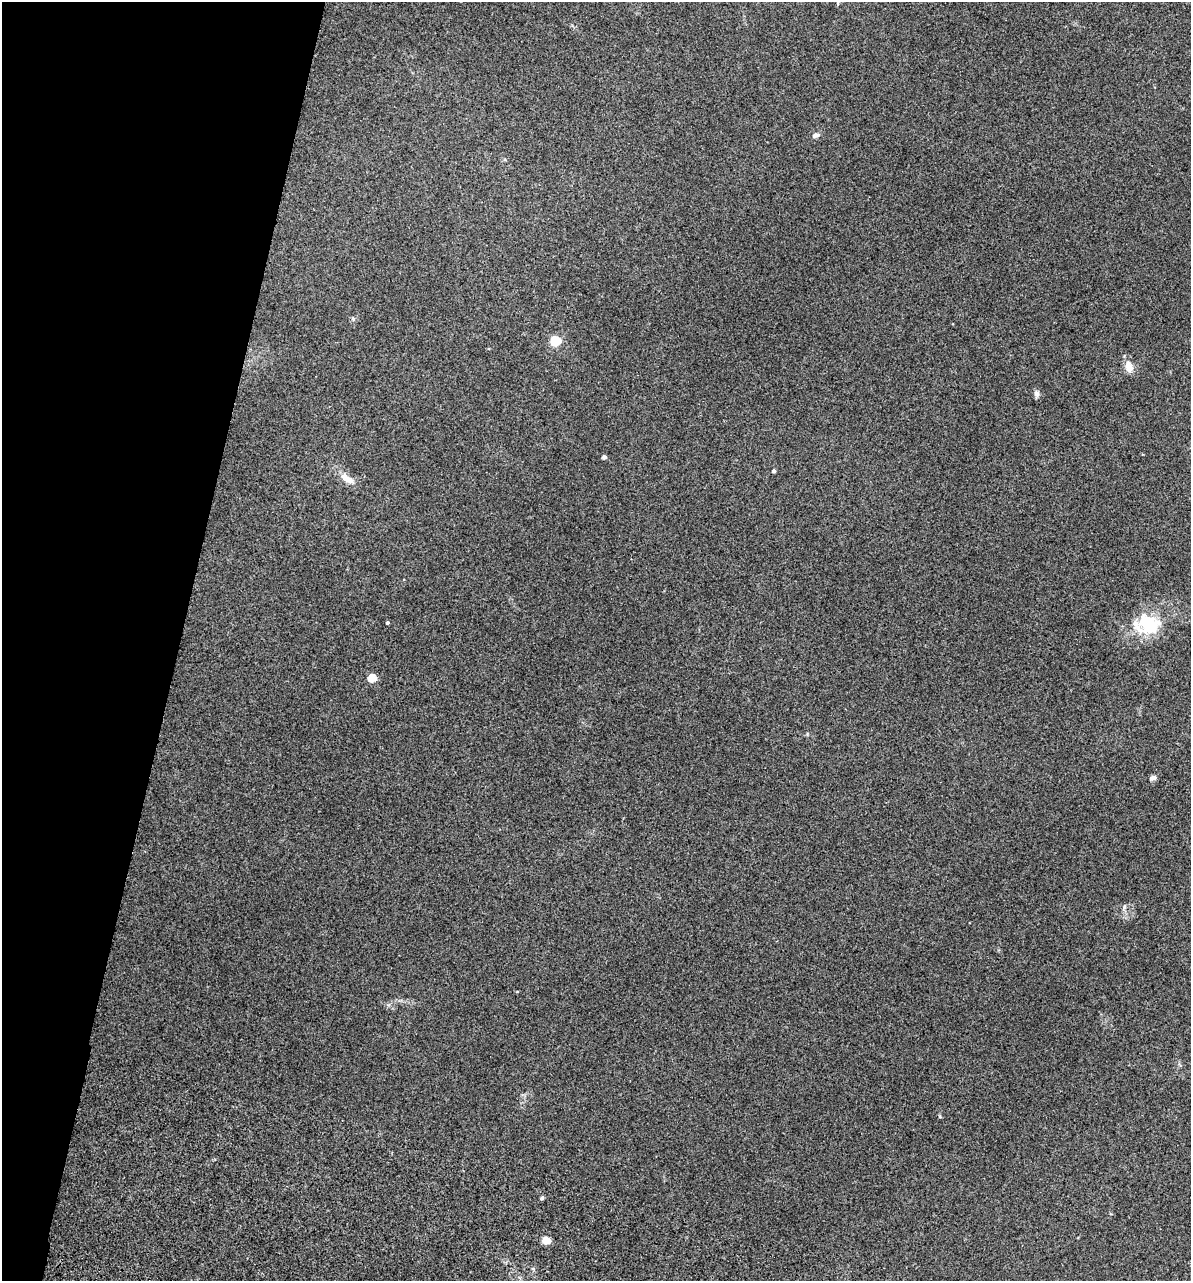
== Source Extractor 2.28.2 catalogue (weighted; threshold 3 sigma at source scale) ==
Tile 9 of 4 x 4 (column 1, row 3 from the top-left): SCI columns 243-1431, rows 1673-2951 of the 5355 x 5901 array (HDU 1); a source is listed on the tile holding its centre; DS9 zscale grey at full resolution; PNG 1193 x 1283 px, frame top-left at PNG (2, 2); no overlay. Shown black and unused: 15% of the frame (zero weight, under 3 of 5 exposures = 17% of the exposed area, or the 3 px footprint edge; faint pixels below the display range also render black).
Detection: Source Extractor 2.28.2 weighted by HDU 2 'WHT'; one run over the whole footprint, this tile lists its part. Background 0.171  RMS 0.0086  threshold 0.0389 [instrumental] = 3 sigma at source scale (4.5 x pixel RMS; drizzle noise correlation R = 1.50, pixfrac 1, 0.05/0.05 arcsec/px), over >= 5 px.
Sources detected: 16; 1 inside a brighter listed object's ellipse — not listed separately; the other 15 listed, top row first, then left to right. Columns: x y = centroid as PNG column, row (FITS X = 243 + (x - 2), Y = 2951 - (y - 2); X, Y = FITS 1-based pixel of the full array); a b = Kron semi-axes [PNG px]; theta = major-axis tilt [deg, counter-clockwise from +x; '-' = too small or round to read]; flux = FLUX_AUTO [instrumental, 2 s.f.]
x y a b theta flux
815 135 9 6 11 2.6
353 319 5 5 - 1.4
555 341 5 5 - 60
1129 367 15 10 -75 7.6
1037 394 8 7 - 2.6
604 457 4 4 - 2.8
774 471 4 4 - 2
347 479 22 8 -32 8.9
387 623 4 3 - 1
1150 624 30 27 -51 38
372 678 5 5 - 26
1153 778 9 6 21 2.7
1124 907 7 4 60 1.6
542 1198 4 4 - 1.6
546 1240 5 5 - 25